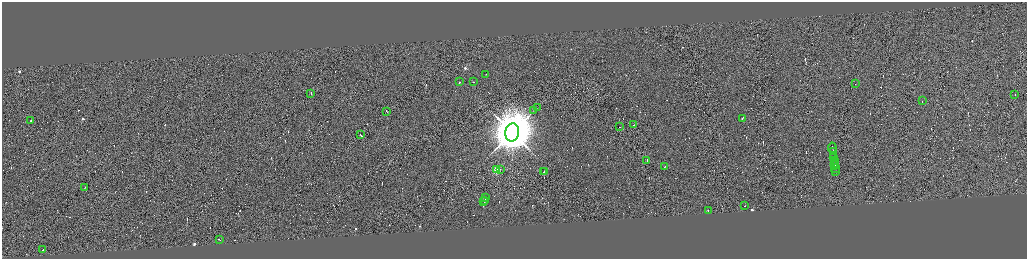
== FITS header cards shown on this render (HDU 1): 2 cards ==
NAXIS1  =                 4098
NAXIS2  =                 1026

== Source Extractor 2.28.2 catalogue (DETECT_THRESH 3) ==
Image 4098 x 1026 px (HDU 1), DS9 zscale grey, zoomed out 1/4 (1 PNG px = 4 x 4 image px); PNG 1029 x 261 px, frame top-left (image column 2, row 1026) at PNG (2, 2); each listed source drawn as its Kron ellipse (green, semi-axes under 4 px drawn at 4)
Background 0.704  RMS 4.1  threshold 12.3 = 3 sigma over >= 5 px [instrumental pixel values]
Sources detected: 423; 384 cannot appear on this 1/4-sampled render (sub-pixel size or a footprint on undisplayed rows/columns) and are neither listed nor drawn; the other 39 listed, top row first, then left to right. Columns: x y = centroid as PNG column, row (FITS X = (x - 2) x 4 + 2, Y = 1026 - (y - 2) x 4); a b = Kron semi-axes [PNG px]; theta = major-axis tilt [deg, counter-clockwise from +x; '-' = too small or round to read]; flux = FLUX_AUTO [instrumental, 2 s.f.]
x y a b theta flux
486 74 2 1 - 4.5e+04
459 82 2 1 - 2.7e+03
473 82 2 1 - 2.1e+04
855 84 2 1 - 1.2e+04
311 93 2 1 - 1.8e+04
1015 94 2 1 - 2.8e+04
922 101 3 1 - 2.4e+04
537 107 2 1 - 3.0e+02
387 111 2 1 - 1.7e+04
533 111 3 1 - 1.1e+03
742 118 2 1 - 2.7e+04
31 121 2 1 - 3.1e+04
633 125 2 1 - 2.2e+04
620 127 2 1 - 1.6e+04
512 132 9 7 82 1.6e+07
361 135 3 1 - 3.9e+04
832 148 5 1 - 5.4e+04
833 152 2 1 - 4.1e+04
834 155 3 1 - 6.5e+04
834 158 2 1 - 3.2e+04
834 160 3 1 - 3.8e+04
647 161 2 1 - 2.5e+04
835 163 3 1 - 2.9e+04
835 166 3 1 - 2.2e+04
664 167 2 1 - 1.8e+04
496 169 2 2 - 1.5e+05
500 169 2 2 - 1.6e+03
836 169 4 1 - 3.5e+04
544 171 2 1 - 1.7e+04
543 172 2 1 - 1.5e+04
836 172 2 1 - 1.7e+04
85 188 2 1 - 2.1e+04
486 198 4 1 - 2.5e+04
485 200 2 1 - 1.7e+04
484 202 2 1 - 1.4e+04
744 206 2 1 - 1.4e+04
708 211 2 1 - 2.3e+04
219 240 2 1 - 1.3e+04
43 250 2 1 - 4.0e+04
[384 sub-pixel or undisplayed-footprint detections neither listed nor drawn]